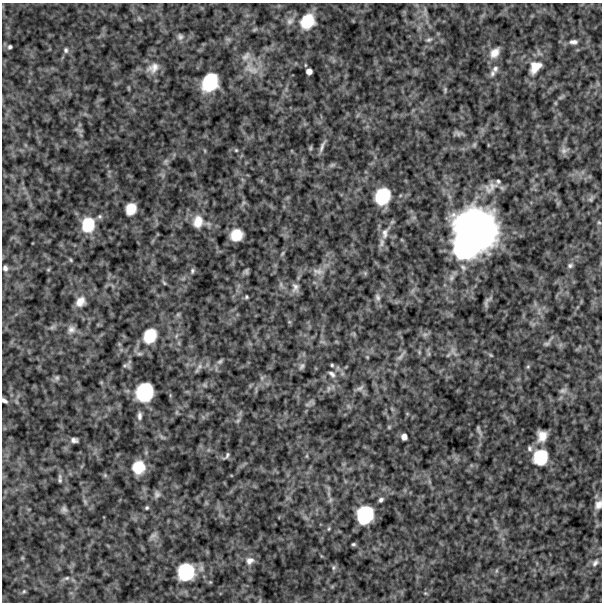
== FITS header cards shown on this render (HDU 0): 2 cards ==
NAXIS1  =                  600
NAXIS2  =                  600

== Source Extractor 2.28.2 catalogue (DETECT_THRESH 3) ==
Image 600 x 600 px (HDU 0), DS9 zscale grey, 1 PNG px = 1 image px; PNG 604 x 604 px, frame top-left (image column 1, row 600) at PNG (2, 3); no overlay
Background 534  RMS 120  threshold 372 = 3 sigma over >= 5 px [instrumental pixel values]
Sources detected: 113; all 113 listed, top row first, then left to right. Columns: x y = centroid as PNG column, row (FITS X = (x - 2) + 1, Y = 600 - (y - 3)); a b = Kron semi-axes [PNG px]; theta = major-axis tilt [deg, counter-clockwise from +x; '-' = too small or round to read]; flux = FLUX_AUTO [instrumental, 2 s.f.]
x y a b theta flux
290 21 11 8 45 4.5e+04
307 21 16 13 56 2.4e+05
180 37 8 7 - 2.6e+04
428 40 9 5 18 1.9e+04
573 42 10 5 0 3.1e+04
10 47 6 5 - 1.6e+04
66 50 7 6 - 2.1e+04
495 53 14 9 51 7.5e+04
246 56 15 9 46 5.4e+04
535 67 17 12 50 1.3e+05
153 68 17 12 30 8.3e+04
251 69 26 12 -31 1.3e+05
495 69 9 7 62 3.0e+04
309 71 5 5 - 4.0e+04
492 73 8 6 75 2.5e+04
210 82 16 13 60 3.9e+05
445 90 8 5 90 1.5e+04
555 103 6 4 71 9.1e+03
458 133 13 5 -5 2.7e+04
322 147 18 4 67 3.6e+04
310 148 6 4 74 1.1e+04
236 150 5 4 - 1.1e+04
564 151 10 8 -9 3.5e+04
166 161 9 6 60 2.4e+04
332 165 9 5 27 1.9e+04
498 181 7 6 - 1.7e+04
490 187 23 14 34 1.1e+05
383 196 14 12 61 3.3e+05
591 199 9 5 42 1.9e+04
131 209 11 9 68 1.2e+05
198 222 16 12 81 1.1e+05
599 222 5 4 - 9.9e+03
88 225 17 14 80 2.5e+05
476 228 41 36 -41 2.9e+06
385 233 16 8 80 6.9e+04
236 235 11 10 - 1.6e+05
382 243 13 6 77 4.1e+04
465 247 24 21 73 9.4e+05
282 254 7 4 59 1.3e+04
71 260 5 4 - 1.0e+04
570 265 7 5 18 1.7e+04
463 267 10 7 -39 3.1e+04
5 268 8 6 -75 2.9e+04
48 270 6 3 19 8.6e+03
192 271 7 5 70 1.6e+04
246 271 7 6 - 1.8e+04
318 271 18 9 -4 6.9e+04
365 273 5 5 - 1.4e+04
451 278 9 7 66 3.5e+04
164 283 7 4 -54 1.1e+04
281 285 9 5 -73 2.3e+04
295 287 14 10 89 5.2e+04
246 297 5 4 - 1.2e+04
378 297 11 7 -71 3.2e+04
80 302 13 10 51 8.0e+04
486 304 12 4 -83 2.1e+04
52 327 7 6 - 2.0e+04
71 329 11 11 - 5.0e+04
425 334 7 4 1 2.1e+04
150 336 17 14 63 2.2e+05
176 336 6 4 71 1.3e+04
547 343 10 6 25 2.3e+04
453 351 17 6 -56 4.6e+04
139 354 8 5 5 1.9e+04
491 355 5 4 - 9.4e+03
401 356 18 4 46 3.2e+04
367 357 4 3 - 7.0e+03
220 361 9 5 42 2.0e+04
129 362 8 4 72 2.0e+04
332 365 5 4 - 1.1e+04
199 366 13 7 50 4.0e+04
302 366 10 6 53 2.4e+04
528 367 6 5 - 1.3e+04
332 374 11 6 -43 3.0e+04
57 378 8 7 - 2.2e+04
262 378 7 4 -72 1.7e+04
205 385 7 5 -36 1.4e+04
328 388 9 4 82 1.9e+04
360 388 12 6 33 2.7e+04
563 391 11 7 18 3.1e+04
145 392 15 14 - 4.5e+05
4 400 7 4 -38 2.6e+04
307 404 11 5 22 2.1e+04
139 416 12 6 90 3.5e+04
238 421 7 5 58 1.7e+04
389 427 6 5 - 1.0e+04
479 430 14 4 -69 2.1e+04
542 436 10 9 - 9.1e+04
404 437 6 5 - 4.3e+04
74 440 8 5 -9 2.9e+04
529 448 9 7 -87 2.6e+04
227 456 9 4 51 1.8e+04
307 456 6 4 -72 1.0e+04
540 457 17 15 70 2.8e+05
138 467 14 13 - 1.9e+05
60 479 14 5 -86 2.5e+04
157 494 10 8 80 3.0e+04
381 500 6 5 - 2.1e+04
85 502 10 4 -64 2.1e+04
598 505 14 9 66 6.0e+04
147 508 5 4 - 1.3e+04
64 509 9 8 - 2.7e+04
365 515 15 13 67 4.3e+05
153 536 11 6 31 2.4e+04
353 544 5 3 - 1.2e+04
22 558 6 4 72 9.5e+03
250 561 12 10 38 5.7e+04
595 563 10 6 52 2.9e+04
333 568 7 5 73 1.7e+04
186 572 17 16 - 3.9e+05
67 578 8 5 26 2.1e+04
24 591 5 5 - 1.1e+04
425 593 6 4 -17 8.7e+03
At the frame edge (FLAGS 8, measured only in part): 2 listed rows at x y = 4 400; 598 505